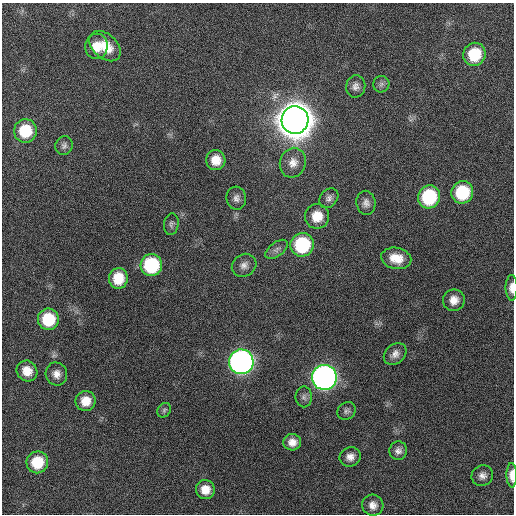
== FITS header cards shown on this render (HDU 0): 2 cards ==
NAXIS1  =                  512 / Axis length
NAXIS2  =                  512 / Axis length

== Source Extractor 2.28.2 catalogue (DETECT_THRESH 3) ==
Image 512 x 512 px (HDU 0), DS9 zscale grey, 1 PNG px = 1 image px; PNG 516 x 516 px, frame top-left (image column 1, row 512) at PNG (2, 3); each listed source drawn as its Kron ellipse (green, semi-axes under 4 px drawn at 4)
Background 427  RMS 11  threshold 34.5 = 3 sigma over >= 5 px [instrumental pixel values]
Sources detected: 43; all 43 listed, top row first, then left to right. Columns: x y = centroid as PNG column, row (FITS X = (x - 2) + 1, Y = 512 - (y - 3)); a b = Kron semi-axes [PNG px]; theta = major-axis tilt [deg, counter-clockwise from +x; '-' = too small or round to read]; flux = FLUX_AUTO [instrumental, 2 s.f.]
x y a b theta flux
96 46 13 11 83 1.2e+04
105 46 18 12 -42 1.6e+04
474 54 12 11 - 2.8e+04
381 84 8 8 - 2.5e+03
356 86 11 9 75 4.3e+03
295 120 14 13 - 3.2e+06
25 131 12 11 - 3.0e+04
64 146 10 8 67 2.9e+03
216 160 10 9 - 1.1e+04
293 163 15 13 74 8.0e+03
462 192 11 10 - 3.9e+04
429 197 12 11 - 5.6e+04
236 198 11 10 - 4.1e+03
329 198 11 8 50 3.4e+03
366 203 12 9 -80 4.4e+03
317 216 12 12 - 1.5e+04
171 224 11 7 84 2.4e+03
302 245 12 11 - 5.9e+04
276 249 13 7 37 3.6e+03
396 258 15 10 -11 1.3e+04
151 265 11 11 - 6.2e+04
244 265 13 11 32 5.0e+03
118 278 10 9 - 1.8e+04
512 288 12 6 -89 5.9e+03
454 300 11 10 - 7.7e+03
48 319 11 10 - 3.3e+04
395 354 12 9 41 5.1e+03
241 362 12 12 - 4.8e+05
27 371 11 10 - 1.1e+04
56 374 12 10 -68 6.2e+03
324 377 12 12 - 5.5e+05
304 397 10 8 90 2.8e+03
86 401 10 10 - 1.2e+04
164 410 8 6 54 1.8e+03
346 411 10 8 36 2.8e+03
292 442 9 8 - 6.3e+03
398 451 9 9 - 3.9e+03
350 457 11 9 23 5.6e+03
37 462 11 10 - 2.6e+04
512 475 12 5 -89 7.7e+03
482 476 11 10 - 4.6e+03
205 490 9 9 - 9.9e+03
373 505 11 10 - 6.2e+03
At the frame edge (FLAGS 8, measured only in part): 2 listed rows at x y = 512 288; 512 475